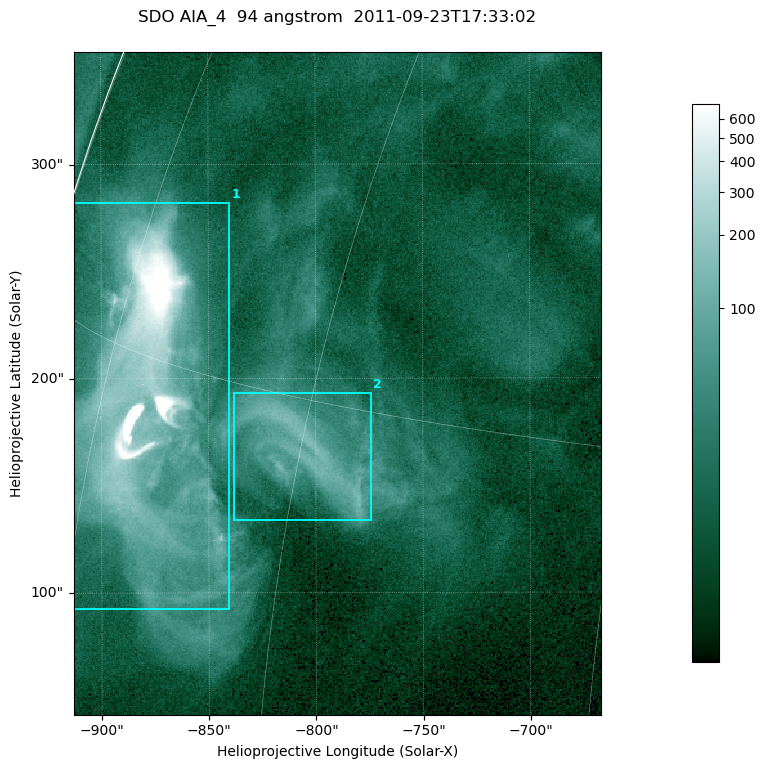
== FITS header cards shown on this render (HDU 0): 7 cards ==
TELESCOP= 'SDO     '           /
INSTRUME= 'AIA_4   '           /
WAVELNTH=                   94 /
WAVEUNIT= 'angstrom'           /
DATE-OBS= '2011-09-23T17:33:02.12' /
CTYPE1  = 'HPLN-TAN'           /
CTYPE2  = 'HPLT-TAN'           /

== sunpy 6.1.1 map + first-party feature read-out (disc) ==
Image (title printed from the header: SDO AIA_4  94 angstrom  2011-09-23T17:33:02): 410 x 515 px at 0.6 arcsec/px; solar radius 957 arcsec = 1594 px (partial field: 2.6% of the solar disc is inside the frame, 99% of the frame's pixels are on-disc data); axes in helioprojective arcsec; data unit not stated in the header (colour bar unlabelled)
Pointing: header CRPIX1/2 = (2058.48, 2043.05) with CRVAL1/2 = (0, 0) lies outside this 410 x 515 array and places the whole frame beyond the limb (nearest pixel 1.41 R_sun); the SolarSoft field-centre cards XCEN/YCEN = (-789.9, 197.6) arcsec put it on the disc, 1307 arcsec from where CRPIX/CRVAL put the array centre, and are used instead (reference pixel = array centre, CRVAL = XCEN/YCEN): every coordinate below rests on XCEN/YCEN
Orientation: roll -0.138 deg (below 1 deg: not rotated)
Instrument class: DISC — disc imager (sunpy class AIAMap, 94 A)
Bright regions (active regions / flare kernels): reference = the on-disc median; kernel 3 px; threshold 5 sigma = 52.7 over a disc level ~14.1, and >= 1.15x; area >= 211 px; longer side >= 5 px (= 3 arcsec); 2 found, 2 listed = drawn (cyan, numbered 1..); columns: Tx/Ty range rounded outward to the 2 arcsec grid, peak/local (2 s.f.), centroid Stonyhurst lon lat
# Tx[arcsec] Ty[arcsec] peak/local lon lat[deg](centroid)
1 -914..-840 92..282 161 -71 +14
2 -838..-774 132..194 11 -60 +14